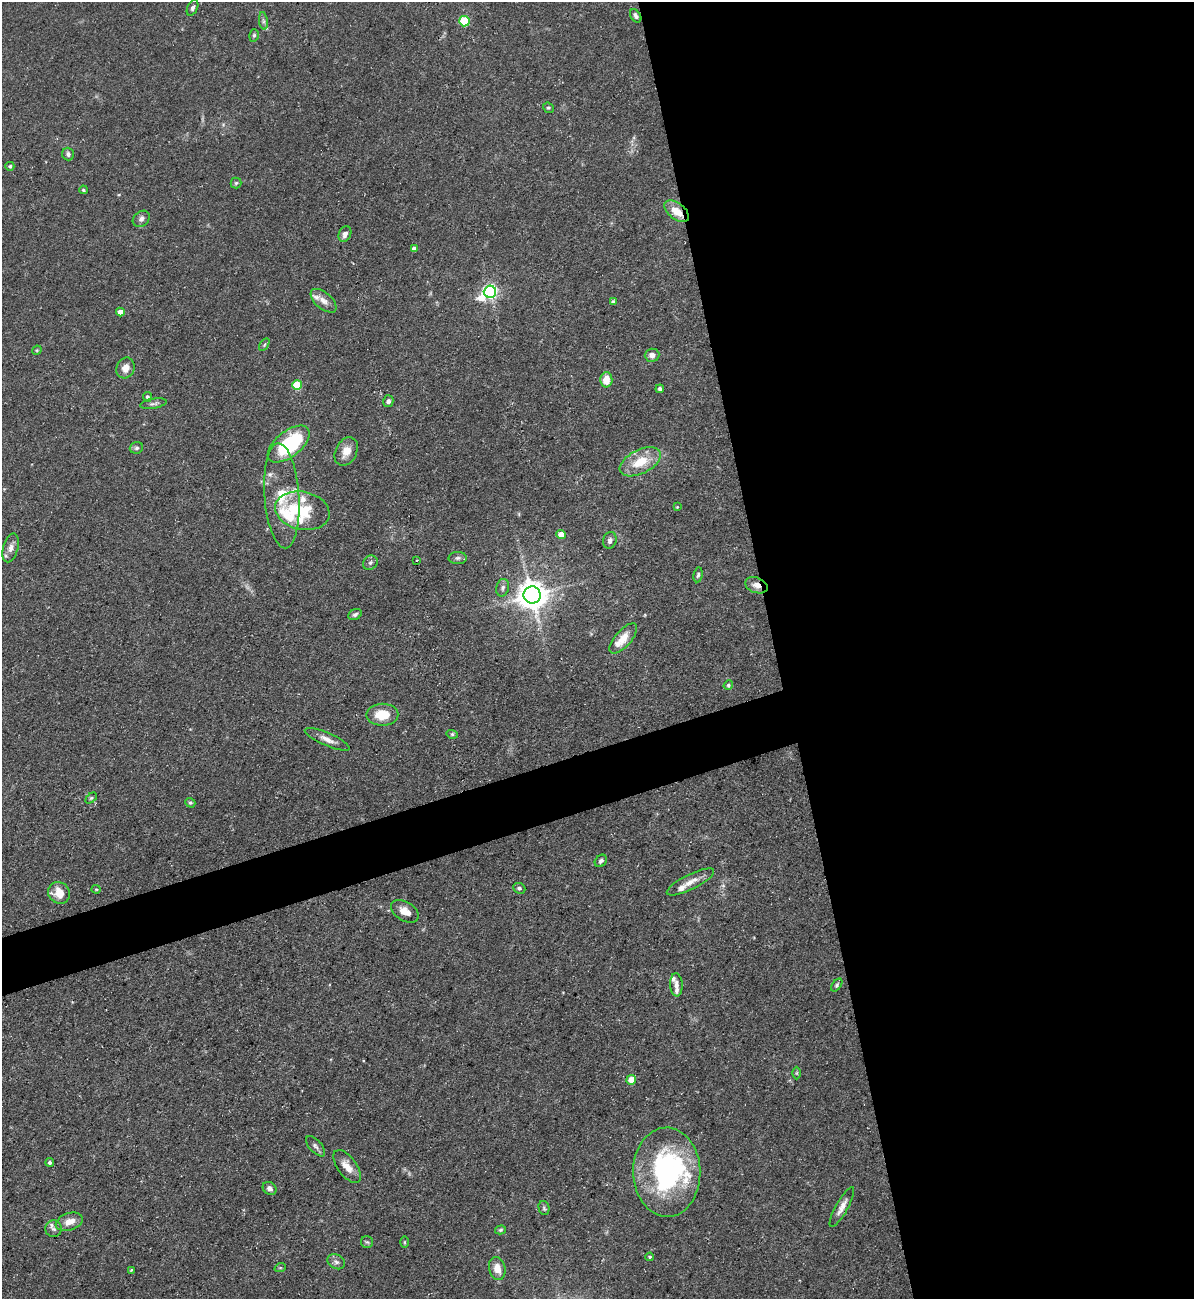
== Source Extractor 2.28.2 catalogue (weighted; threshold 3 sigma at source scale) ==
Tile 8 of 4 x 4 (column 4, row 2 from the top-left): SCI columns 3717-4908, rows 2597-3893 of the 5172 x 5191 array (HDU 1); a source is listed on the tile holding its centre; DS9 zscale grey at full resolution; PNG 1196 x 1301 px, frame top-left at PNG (2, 2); each listed source drawn as its Kron ellipse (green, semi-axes under 4 px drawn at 4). Shown black and unused: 38% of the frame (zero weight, under 3 of 5 exposures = <1% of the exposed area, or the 3 px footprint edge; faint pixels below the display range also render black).
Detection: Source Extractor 2.28.2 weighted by HDU 2 'WHT'; one run over the whole footprint, this tile lists its part. Background 0.0757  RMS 0.0041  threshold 0.0185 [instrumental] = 3 sigma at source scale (4.5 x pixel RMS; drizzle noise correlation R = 1.50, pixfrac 1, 0.05/0.05 arcsec/px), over >= 5 px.
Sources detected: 92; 2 inside a brighter object's white glare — neither listed nor drawn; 10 inside a brighter listed object's ellipse — not listed separately; the other 80 listed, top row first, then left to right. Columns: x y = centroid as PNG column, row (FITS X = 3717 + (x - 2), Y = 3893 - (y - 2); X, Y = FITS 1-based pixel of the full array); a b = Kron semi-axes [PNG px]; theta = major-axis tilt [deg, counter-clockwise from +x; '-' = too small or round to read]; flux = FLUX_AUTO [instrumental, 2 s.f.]
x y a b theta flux
192 8 8 5 64 1
636 16 7 5 -57 1.2
263 21 9 4 -82 1.1
464 21 5 5 - 20
254 35 6 4 73 0.68
548 108 6 5 - 0.61
68 154 6 6 - 1.4
10 166 4 4 - 0.6
236 183 5 5 - 0.7
83 190 4 3 - 0.53
677 211 14 8 -38 6.3
141 219 9 7 38 1.6
345 234 8 6 66 2.1
414 248 4 4 - 0.98
490 292 6 6 - 99
324 301 15 8 -40 2.9
613 302 4 3 - 0.92
120 312 4 4 - 3.8
264 345 7 4 59 0.64
37 350 5 4 - 0.44
652 355 7 6 - 2
125 368 10 9 - 3.4
606 380 8 6 88 6
297 385 5 5 - 18
660 389 4 4 - 0.81
147 397 5 4 - 0.89
388 401 6 5 - 1.2
153 404 13 5 9 1.2
289 444 25 12 39 32
136 448 7 6 - 0.84
346 451 15 10 63 4.6
640 462 22 12 26 10
282 496 53 17 -86 18
677 507 3 3 - 0.33
302 511 27 19 -12 16
561 535 4 4 - 5.2
610 540 8 6 72 1.5
11 548 15 7 75 2.7
458 558 9 6 1 1.1
416 561 3 2 - 0.52
370 563 8 6 45 1.2
698 575 7 4 80 0.85
756 585 12 7 -21 2.6
503 588 9 6 76 1.3
532 595 8 8 - 620
355 614 7 5 26 1.1
623 638 19 8 49 5.9
728 685 5 4 - 0.58
382 715 16 11 1 8.9
452 734 5 3 - 0.62
327 739 24 6 -23 3.2
91 798 6 4 44 0.64
190 803 5 4 - 0.61
601 861 7 5 47 1.1
690 882 26 7 26 4.4
519 888 6 5 - 0.86
96 889 4 4 - 0.45
59 893 11 10 - 6.2
405 911 15 9 -31 4.1
676 985 11 6 -86 2.3
837 985 7 4 54 0.74
797 1073 6 4 90 0.51
631 1080 5 4 - 6.7
315 1146 12 6 -47 1.5
50 1162 4 4 - 0.89
347 1167 19 9 -53 4.9
667 1172 44 33 -89 74
270 1188 7 6 - 1.4
842 1207 22 6 61 3.1
544 1208 7 5 -76 0.78
69 1222 14 8 18 4.2
54 1229 8 8 - 1.6
500 1230 5 4 - 0.59
367 1242 6 6 - 0.71
404 1242 6 4 -90 0.5
650 1257 4 3 - 0.46
336 1262 9 7 -28 1.6
280 1268 6 3 18 0.46
497 1268 11 8 -77 4.7
131 1270 3 3 - 0.4
Overlapping masked pixels (flux is a lower limit): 3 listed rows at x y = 677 211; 490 292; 756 585